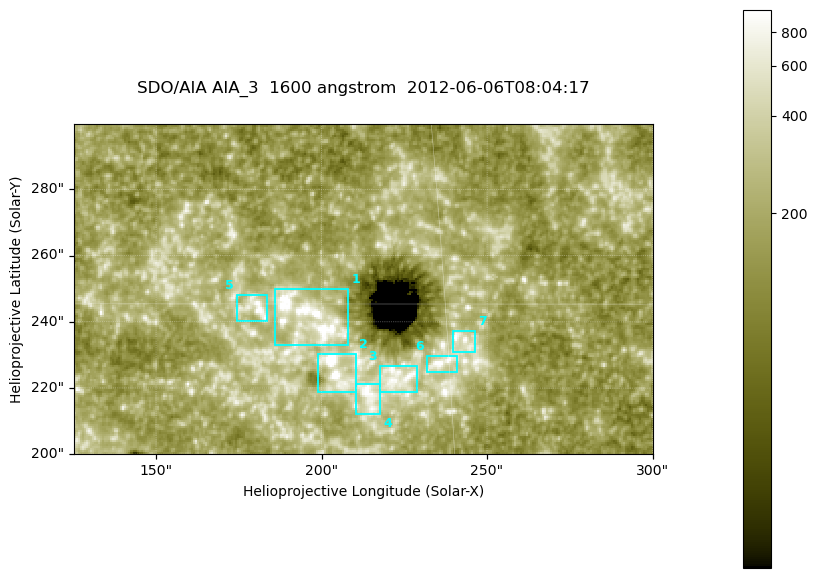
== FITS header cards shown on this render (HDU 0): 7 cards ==
TELESCOP= 'SDO/AIA '
INSTRUME= 'AIA_3   '
WAVELNTH=                 1600
WAVEUNIT= 'angstrom'
DATE-OBS= '2012-06-06T08:04:17.12'
CTYPE1  = 'HPLN-TAN'
CTYPE2  = 'HPLT-TAN'

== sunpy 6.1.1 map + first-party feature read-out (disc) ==
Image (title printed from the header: SDO/AIA AIA_3  1600 angstrom  2012-06-06T08:04:17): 287 x 164 px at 0.609 arcsec/px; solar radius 946 arcsec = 1552 px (partial field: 0.6% of the solar disc is inside the frame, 100% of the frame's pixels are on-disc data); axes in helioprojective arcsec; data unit not stated in the header (colour bar unlabelled)
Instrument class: DISC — disc imager (sunpy class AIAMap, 1600 A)
Bright regions (active regions / flare kernels): reference = the on-disc median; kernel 3 px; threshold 5 sigma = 346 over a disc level ~185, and >= 1.15x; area >= 47 px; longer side >= 3 px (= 1.8 arcsec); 7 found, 7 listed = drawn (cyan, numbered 1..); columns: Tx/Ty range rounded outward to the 2 arcsec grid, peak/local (2 s.f.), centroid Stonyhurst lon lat
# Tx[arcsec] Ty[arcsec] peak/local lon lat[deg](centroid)
1 186..208 232..250 6.9 +12 +15
2 198..212 218..232 13 +13 +14
3 218..230 218..228 4.7 +14 +14
4 210..218 212..222 5.8 +13 +13
5 174..184 240..248 5.5 +11 +15
6 232..242 224..230 5.7 +15 +14
7 238..248 230..238 4.6 +15 +14